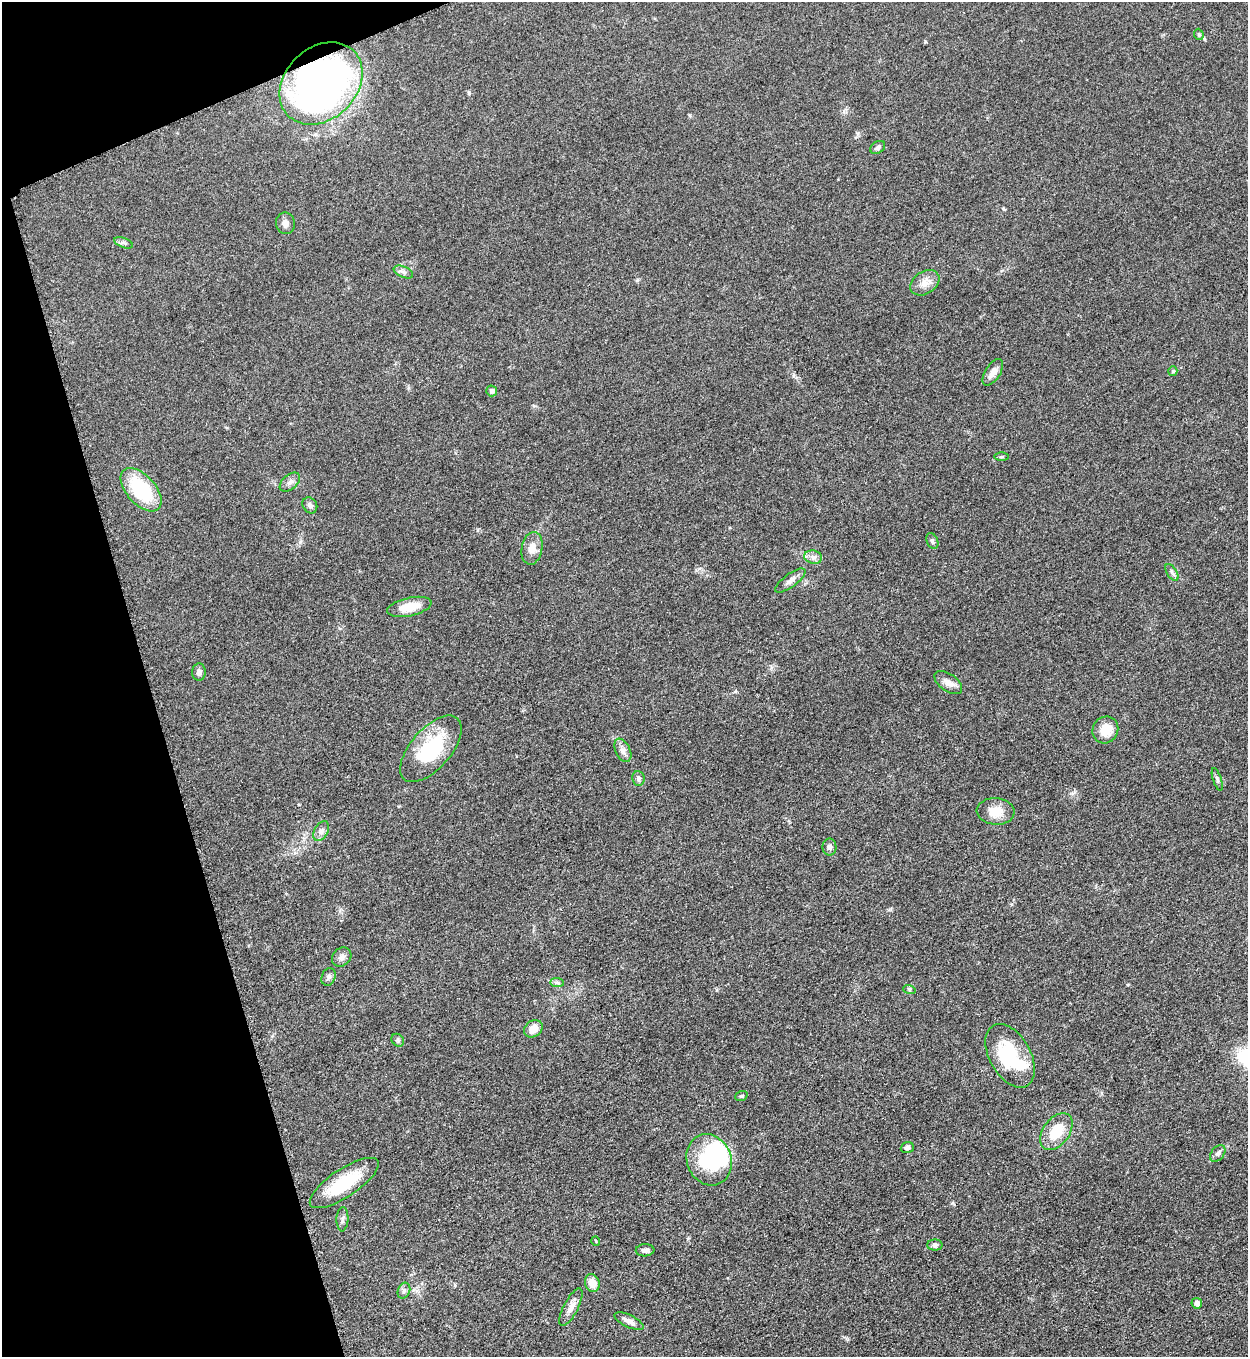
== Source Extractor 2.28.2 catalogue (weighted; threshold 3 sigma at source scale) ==
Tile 5 of 4 x 4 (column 1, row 2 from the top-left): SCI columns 286-1531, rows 2722-4076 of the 5427 x 5440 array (HDU 1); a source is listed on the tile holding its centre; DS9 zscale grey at full resolution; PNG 1250 x 1359 px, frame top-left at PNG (2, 2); each listed source drawn as its Kron ellipse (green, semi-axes under 4 px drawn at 4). Shown black and unused: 15% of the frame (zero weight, under 3 of 5 exposures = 1% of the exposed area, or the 3 px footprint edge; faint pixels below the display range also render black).
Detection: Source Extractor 2.28.2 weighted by HDU 2 'WHT'; one run over the whole footprint, this tile lists its part. Background 0.063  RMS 0.0057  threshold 0.0256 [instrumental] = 3 sigma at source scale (4.5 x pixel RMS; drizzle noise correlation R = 1.50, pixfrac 1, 0.05/0.05 arcsec/px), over >= 5 px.
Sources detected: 54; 2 inside a brighter object's white glare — neither listed nor drawn; the other 52 listed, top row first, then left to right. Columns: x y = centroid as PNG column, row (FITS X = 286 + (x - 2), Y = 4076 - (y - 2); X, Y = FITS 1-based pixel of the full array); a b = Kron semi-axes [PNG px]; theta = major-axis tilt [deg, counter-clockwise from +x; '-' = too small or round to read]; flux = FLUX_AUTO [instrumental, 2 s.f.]
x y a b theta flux
1199 34 6 4 -68 0.89
321 83 46 36 44 280
878 147 8 5 34 1.6
285 223 11 9 -78 2.7
124 243 10 4 -21 1.5
403 272 10 5 -24 1.8
925 283 16 11 33 5.1
1173 371 5 4 - 0.82
993 372 15 7 57 4.5
492 391 5 5 - 1.9
1001 457 7 3 1 0.73
290 482 12 7 39 2.5
141 490 26 14 -48 36
310 505 8 7 - 2
932 541 8 5 -67 1.4
532 548 16 10 80 6.5
813 557 9 6 -11 2.3
1172 572 9 5 -57 1.4
790 581 18 6 37 3.2
409 607 23 9 13 11
199 672 8 6 87 2.5
948 683 16 8 -34 4
1105 730 14 12 58 10
431 749 40 20 49 37
623 750 12 7 -64 2.9
638 779 7 6 - 1.6
1217 779 12 4 -72 1.3
996 811 19 13 -5 8.5
321 831 11 6 60 2.3
829 847 8 7 - 2
342 957 10 8 46 2.6
329 977 9 6 67 1.7
557 982 7 4 -1 1.1
909 989 6 4 -18 0.78
533 1029 10 8 39 5.3
398 1040 7 5 -46 1
1010 1056 34 20 -60 35
741 1096 6 4 20 0.79
1056 1132 21 13 54 15
907 1147 6 5 - 2
1218 1153 9 6 51 1.7
709 1160 26 22 -68 40
344 1183 40 14 34 26
342 1219 12 6 87 1.8
596 1241 5 3 - 0.4
935 1245 7 5 0 1.4
645 1250 9 6 3 2
592 1283 9 7 -73 5.5
404 1291 8 6 69 1.6
1197 1303 5 5 - 3
571 1307 21 7 63 4.2
629 1321 16 6 -25 3.1
Overlapping masked pixels (flux is a lower limit): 1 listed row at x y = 321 83
Unlisted compact peaks at least as high as the median listed source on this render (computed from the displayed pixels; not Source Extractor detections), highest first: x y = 925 41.